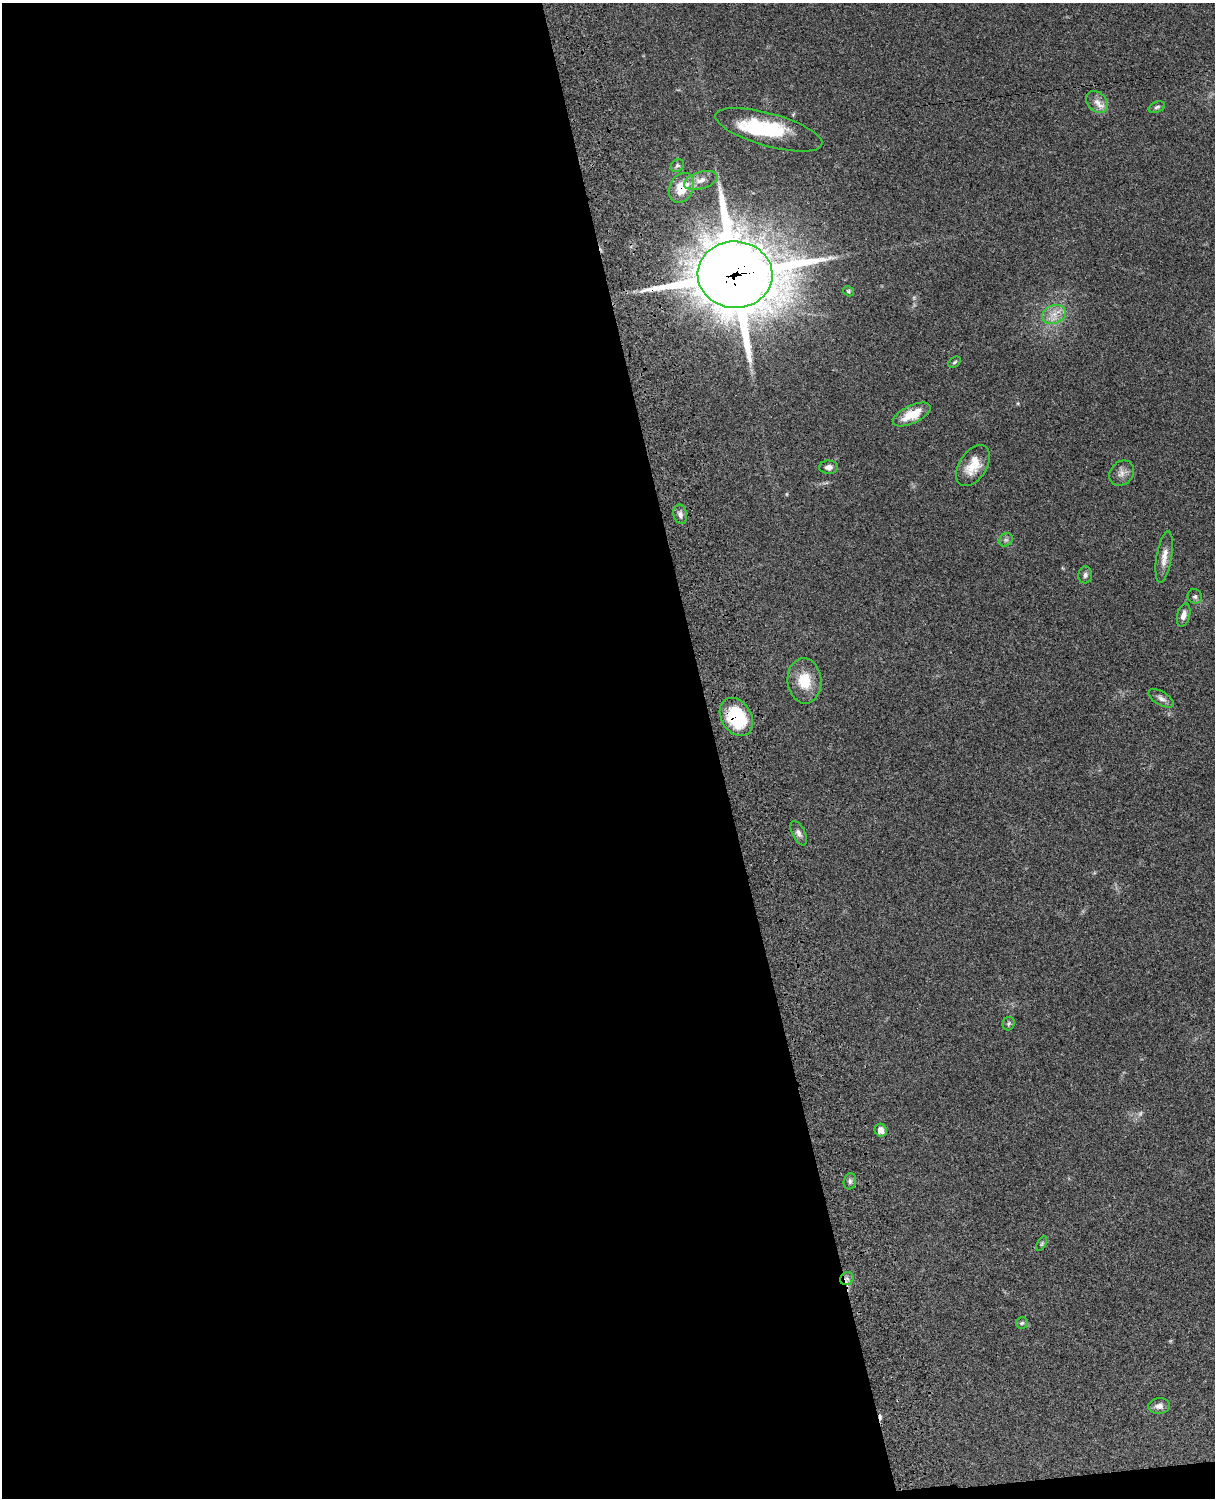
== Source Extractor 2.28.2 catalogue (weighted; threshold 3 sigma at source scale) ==
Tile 9 of 4 x 3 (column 1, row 3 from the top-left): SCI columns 124-1336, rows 278-1773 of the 5092 x 4930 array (HDU 1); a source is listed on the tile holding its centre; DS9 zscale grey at full resolution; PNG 1217 x 1500 px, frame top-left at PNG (2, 3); each listed source drawn as its Kron ellipse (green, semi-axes under 4 px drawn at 4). Shown black and unused: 59% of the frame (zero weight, under 3 of 4 exposures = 6% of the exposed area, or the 3 px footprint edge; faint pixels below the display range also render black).
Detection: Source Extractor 2.28.2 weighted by HDU 2 'WHT'; one run over the whole footprint, this tile lists its part. Background 0.0849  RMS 0.006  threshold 0.027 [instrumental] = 3 sigma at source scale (4.5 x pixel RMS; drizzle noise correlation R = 1.50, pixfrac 1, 0.05/0.05 arcsec/px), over >= 5 px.
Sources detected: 35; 2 too faint to see at this stretch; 1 inside a brighter object's white glare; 1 cosmic-ray / hot-pixel residue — neither listed nor drawn; the other 31 listed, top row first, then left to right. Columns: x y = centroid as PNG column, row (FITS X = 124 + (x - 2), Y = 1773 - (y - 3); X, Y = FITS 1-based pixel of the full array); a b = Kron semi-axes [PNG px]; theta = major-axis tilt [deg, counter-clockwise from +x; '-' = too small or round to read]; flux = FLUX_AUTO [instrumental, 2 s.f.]
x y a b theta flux
1097 102 12 9 -44 4.5
1157 107 8 5 23 1.2
769 130 55 16 -16 40
677 165 7 5 35 1.4
701 180 17 8 16 5.2
682 188 15 12 64 15
735 275 37 33 -5 4200
848 291 6 4 -32 0.95
1054 314 12 9 21 5.8
954 362 7 4 38 1
912 415 20 9 25 13
973 466 23 13 57 11
829 467 9 6 1 2.6
1122 473 13 11 48 3.8
680 514 10 6 -78 2.3
1006 540 7 6 - 1.5
1164 557 26 7 81 5.9
1085 575 8 7 - 2
1195 596 7 7 - 1.6
1184 615 12 6 75 3.6
804 681 23 17 -85 15
1161 698 14 6 -30 2.6
736 717 20 15 -58 37
799 833 13 6 -63 2.3
1009 1024 7 6 - 1.1
881 1130 6 6 - 4.8
850 1181 8 6 77 1.6
1042 1243 8 4 59 0.93
847 1279 7 6 - 1.7
1022 1323 6 6 - 1.1
1159 1406 11 8 6 3
Overlapping masked pixels (flux is a lower limit): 4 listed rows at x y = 682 188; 735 275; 736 717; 847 1279